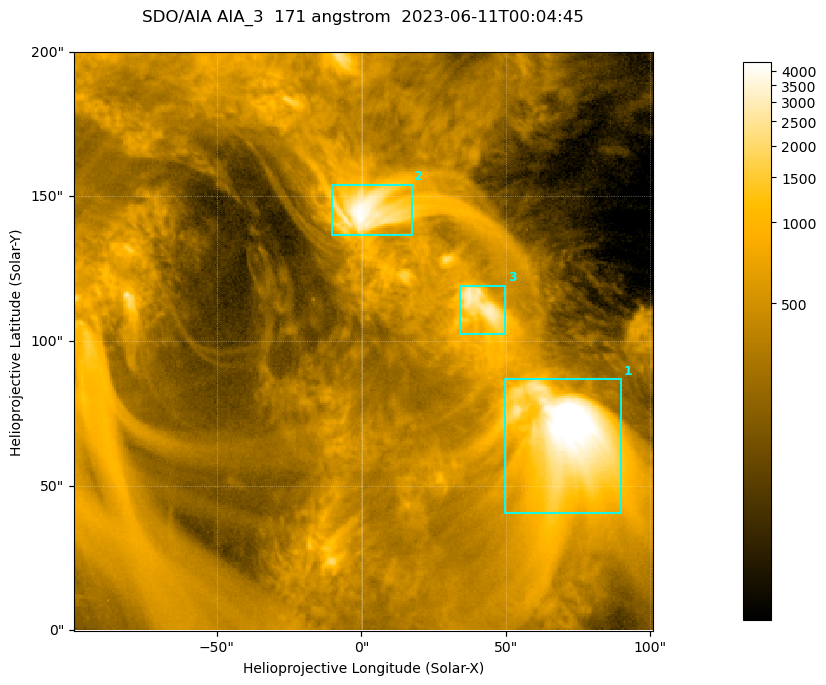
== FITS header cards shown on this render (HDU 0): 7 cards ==
TELESCOP= 'SDO/AIA '           / For AIA: SDO/AIA
INSTRUME= 'AIA_3   '           / For AIA: AIA_ATA1, AIA_ATA2, AIA_ATA3 or AIA_AT
WAVELNTH=                  171 / [angstrom] Wavelength
WAVEUNIT= 'angstrom'           / Wavelength unit: angstrom
DATE-OBS= '2023-06-11T00:04:45.350' / [ISO] Date when observation started; ISO 8
CTYPE1  = 'HPLN-TAN'           / CTYPE1; Typically HPLN
CTYPE2  = 'HPLT-TAN'           / CTYPE2; Typically HPLT

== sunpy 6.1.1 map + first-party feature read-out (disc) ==
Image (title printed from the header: SDO/AIA AIA_3  171 angstrom  2023-06-11T00:04:45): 334 x 334 px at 0.599 arcsec/px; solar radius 945 arcsec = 1577 px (partial field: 1.4% of the solar disc is inside the frame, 100% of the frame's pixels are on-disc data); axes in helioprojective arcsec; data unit not stated in the header (colour bar unlabelled)
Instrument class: DISC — disc imager (sunpy class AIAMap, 171 A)
Bright regions (active regions / flare kernels): reference = the on-disc median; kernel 3 px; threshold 5 sigma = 1105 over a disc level ~356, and >= 1.15x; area >= 111 px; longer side >= 4 px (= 2.4 arcsec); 3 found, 3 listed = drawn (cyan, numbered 1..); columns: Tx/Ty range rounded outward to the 2 arcsec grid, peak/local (2 s.f.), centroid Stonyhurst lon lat
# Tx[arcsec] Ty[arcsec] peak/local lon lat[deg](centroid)
1 50..90 40..88 16 +4 +4
2 -10..18 136..154 12 +0 +9
3 34..50 102..120 8.7 +3 +7